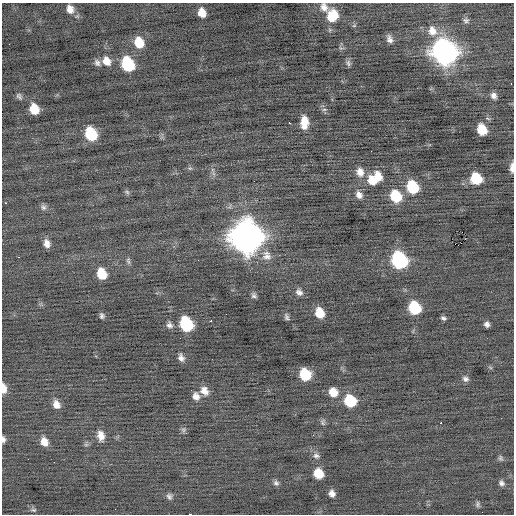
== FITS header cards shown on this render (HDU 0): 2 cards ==
NAXIS1  =                  512 / Axis length
NAXIS2  =                  512 / Axis length

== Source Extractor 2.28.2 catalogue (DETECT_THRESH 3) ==
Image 512 x 512 px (HDU 0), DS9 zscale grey, 1 PNG px = 1 image px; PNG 516 x 516 px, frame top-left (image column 1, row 512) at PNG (2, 3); no overlay
Background -0.0554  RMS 0.77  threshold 2.31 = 3 sigma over >= 5 px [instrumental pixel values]
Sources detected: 80; all 80 listed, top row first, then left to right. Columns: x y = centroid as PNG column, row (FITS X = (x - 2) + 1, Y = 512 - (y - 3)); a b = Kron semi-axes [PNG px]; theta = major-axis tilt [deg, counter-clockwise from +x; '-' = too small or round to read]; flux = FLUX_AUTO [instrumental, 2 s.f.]
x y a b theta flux
324 7 12 9 -55 380
70 9 11 8 -73 390
202 13 9 7 -74 610
332 16 14 12 66 1200
466 20 8 7 - 150
432 31 14 12 -64 600
390 39 9 6 -73 250
139 43 11 8 -69 1100
9 44 2 2 - 23
444 52 13 11 -57 42000
106 61 11 9 -55 510
97 63 9 7 -65 200
348 63 9 6 -81 130
128 64 10 8 -65 4000
511 84 3 2 - 130
19 96 9 7 -54 140
494 96 7 6 - 230
34 109 9 7 -68 1000
324 109 6 4 1 91
304 122 12 7 90 740
289 123 3 2 - 74
482 130 9 7 -64 1300
91 134 10 8 -66 2700
190 168 6 5 - 86
512 168 9 4 89 340
360 172 11 9 -72 440
213 173 7 4 -71 110
378 177 11 8 -66 630
476 178 9 8 - 2100
372 180 11 9 -57 730
412 187 10 8 -62 2600
127 192 7 5 -44 100
359 195 10 8 -59 300
396 196 11 9 -61 1900
5 203 3 2 - 330
43 207 8 8 - 160
247 237 15 14 - 79000
47 243 9 7 -72 340
267 256 15 12 -50 520
19 257 2 2 - 430
399 260 11 9 -63 8700
128 261 9 5 -78 120
102 274 10 8 -69 1200
299 292 10 7 -36 230
254 295 7 6 - 140
414 308 9 8 - 2900
320 313 9 7 -66 1000
102 316 6 5 - 130
287 317 9 5 -64 130
443 318 6 4 -23 120
211 321 2 2 - 240
186 324 10 8 -65 4000
487 324 5 5 - 180
169 325 8 7 - 190
181 358 9 6 -68 240
490 367 6 3 -20 62
305 374 9 8 - 2000
465 379 8 7 - 180
3 388 10 5 -85 490
204 391 11 9 -53 450
333 392 10 8 -53 710
196 396 9 8 - 340
350 401 9 8 - 2500
56 404 10 8 -65 410
323 422 10 6 -86 130
441 423 3 2 - 89
183 430 8 7 - 120
101 436 12 8 -82 460
3 439 7 4 -85 150
44 442 11 8 -70 480
86 445 7 4 0 89
316 456 9 7 -14 190
500 458 8 6 -69 110
318 473 9 8 - 1100
276 483 8 7 - 150
501 483 8 7 - 170
332 493 6 6 - 280
169 496 8 7 - 160
478 504 8 6 89 110
33 510 9 5 -7 110
At the frame edge (FLAGS 8, measured only in part): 3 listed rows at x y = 512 168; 3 388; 3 439